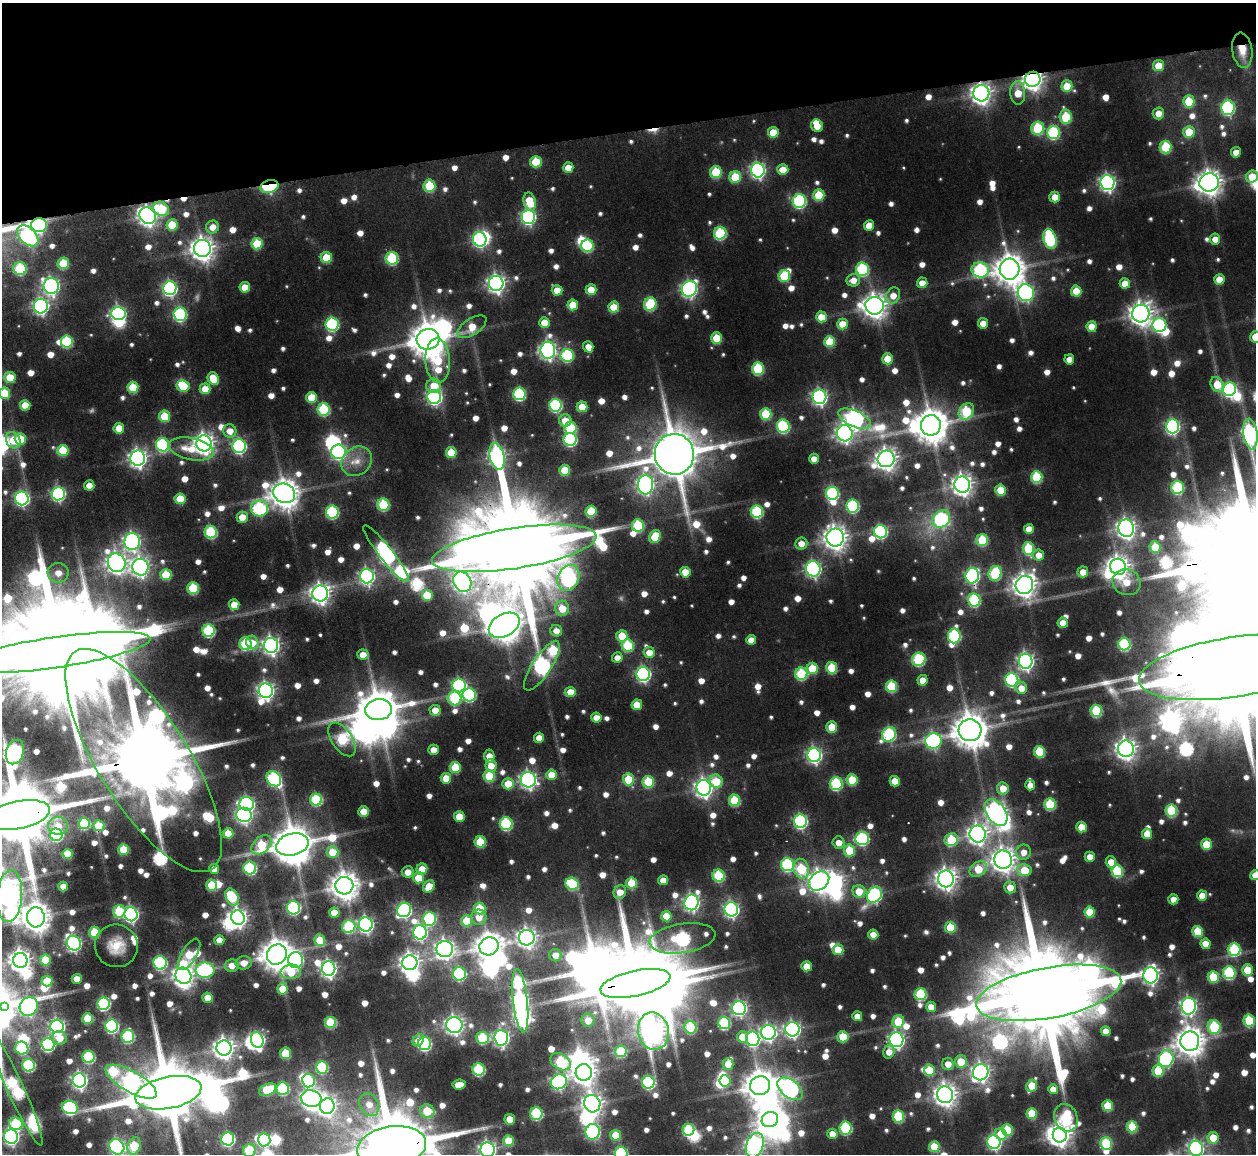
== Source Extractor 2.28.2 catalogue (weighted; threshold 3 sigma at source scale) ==
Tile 3 of 4 x 4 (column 3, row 1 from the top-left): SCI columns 2509-3762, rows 3594-4745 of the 5023 x 5003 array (HDU 1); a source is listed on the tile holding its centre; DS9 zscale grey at full resolution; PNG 1258 x 1156 px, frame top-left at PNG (2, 3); each listed source drawn as its Kron ellipse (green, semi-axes under 4 px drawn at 4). Shown black and unused: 11% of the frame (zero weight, under 2 of 3 exposures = <1% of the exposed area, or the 3 px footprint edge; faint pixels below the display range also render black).
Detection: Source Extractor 2.28.2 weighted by HDU 2 'WHT'; one run over the whole footprint, this tile lists its part. Background 0.115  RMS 0.0093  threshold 0.0418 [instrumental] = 3 sigma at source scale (4.5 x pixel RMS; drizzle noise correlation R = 1.50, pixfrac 1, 0.05/0.05 arcsec/px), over >= 5 px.
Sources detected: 1062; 7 too faint to see at this stretch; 47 inside a brighter object's white glare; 2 cosmic-ray / hot-pixel residue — neither listed nor drawn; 18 inside a brighter listed object's ellipse — not listed separately; of the other 988, all 500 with FLUX_AUTO >= 12.7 (the completeness limit of this list) listed and drawn (488 fainter detections not listed), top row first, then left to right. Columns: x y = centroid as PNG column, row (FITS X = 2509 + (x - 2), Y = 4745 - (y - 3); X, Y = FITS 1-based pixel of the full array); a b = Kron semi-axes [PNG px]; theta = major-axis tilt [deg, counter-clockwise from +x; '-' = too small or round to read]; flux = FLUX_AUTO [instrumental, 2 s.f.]
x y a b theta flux
1242 50 18 10 -82 19
1159 66 5 5 - 23
1033 79 8 7 - 780
1067 86 5 5 - 34
981 93 8 8 - 770
1018 93 12 7 -86 24
1189 101 6 5 - 45
1228 108 7 6 - 180
1158 113 6 5 - 15
1066 117 7 6 - 65
817 126 6 5 - 18
1038 128 6 6 - 80
773 132 5 5 - 29
1053 132 6 6 - 120
1189 132 6 5 - 35
1165 147 6 6 - 73
1236 152 5 5 - 15
536 162 6 6 - 37
568 168 5 5 - 17
783 169 5 5 - 21
758 170 7 7 - 320
716 172 6 6 - 61
735 177 6 6 - 49
1252 177 6 5 - 27
1209 182 10 9 - 1200
1107 183 7 7 - 400
429 186 6 6 - 65
269 187 9 6 16 120
819 195 6 5 - 48
1055 197 5 5 - 23
799 201 7 6 - 150
530 202 9 6 -76 38
161 209 8 6 -34 66
148 216 9 8 - 610
528 217 7 7 - 260
39 225 8 7 - 220
172 225 5 5 - 45
869 225 5 5 - 23
213 227 6 6 - 14
720 233 6 6 - 100
28 236 12 8 -46 250
480 239 7 6 - 250
1050 239 10 6 -74 130
1215 239 5 5 - 13
257 244 6 5 - 47
587 246 6 6 - 87
202 248 8 8 - 1000
326 258 5 5 - 42
392 258 6 6 - 98
63 263 6 5 - 53
20 269 6 6 - 92
862 269 7 6 - 130
1009 269 10 10 - 1900
980 270 8 7 - 160
784 276 6 6 - 54
1219 279 5 5 - 19
853 280 7 6 - 14
496 283 7 7 - 520
922 283 5 5 - 15
1125 283 5 5 - 18
51 286 8 7 - 380
245 287 5 5 - 24
170 288 7 6 - 250
689 289 8 7 - 340
557 290 5 5 - 22
591 290 5 5 - 29
1076 291 5 5 - 28
1026 293 8 8 - 320
893 296 8 6 62 16
650 304 7 6 - 81
573 305 5 5 - 29
41 306 7 7 - 330
875 306 9 8 - 1100
614 307 5 5 - 36
118 313 7 6 - 270
1141 313 9 8 - 1000
180 314 6 6 - 170
821 317 5 5 - 24
544 323 5 5 - 22
983 323 5 5 - 14
332 324 6 6 - 160
842 324 5 5 - 27
1159 325 7 7 - 170
472 327 16 8 33 27
1092 327 5 5 - 23
1255 337 5 5 - 21
717 338 5 5 - 44
428 339 11 10 - 2800
67 341 6 6 - 87
830 342 5 5 - 48
588 347 6 5 - 13
548 350 8 7 - 440
567 355 6 6 - 120
888 359 5 5 - 30
1069 359 5 5 - 13
438 361 22 12 -88 67
758 369 6 6 - 93
10 377 5 5 - 35
213 379 6 5 - 32
1217 384 8 6 -57 28
183 386 6 5 - 43
434 386 7 7 - 26
133 387 5 5 - 48
205 389 5 5 - 29
1230 389 7 6 - 200
5 393 5 5 - 37
519 394 6 6 - 110
312 397 5 5 - 35
434 397 7 7 - 260
819 397 7 7 - 330
25 405 5 5 - 23
555 405 6 6 - 140
582 407 5 5 - 31
324 409 6 6 - 100
966 411 9 7 54 80
766 414 6 6 - 66
164 416 5 5 - 50
855 419 17 8 -24 580
565 421 6 6 - 22
931 425 10 10 - 2500
783 426 7 6 - 130
1172 426 7 6 - 260
119 428 5 5 - 27
570 428 6 6 - 85
230 431 7 6 - 16
845 433 8 8 - 460
1250 434 15 7 -82 420
20 439 6 5 - 31
570 439 6 6 - 150
13 440 8 7 - 24
204 443 8 7 - 750
163 445 7 6 - 150
239 446 7 6 - 210
191 449 23 11 -11 29
63 450 5 5 - 52
338 452 7 7 - 230
451 452 5 5 - 38
674 454 20 19 - 7400
497 456 14 7 -77 460
138 458 7 7 - 520
814 459 5 5 - 13
886 459 8 8 - 850
357 461 16 13 41 19
565 470 5 5 - 37
1037 477 6 5 - 81
962 484 8 8 - 800
89 485 5 5 - 15
646 485 10 7 90 460
1178 487 6 6 - 110
1001 490 5 5 - 34
284 493 11 9 -23 1800
832 493 6 6 - 160
58 494 6 6 - 230
22 498 7 7 - 240
180 499 5 5 - 37
383 505 6 6 - 90
853 506 6 6 - 140
260 508 8 8 - 170
591 511 5 5 - 55
332 512 6 6 - 130
757 512 6 6 - 120
242 517 5 5 - 19
941 519 9 8 - 160
638 525 6 6 - 77
1126 528 9 7 -76 660
1029 529 5 5 - 15
211 532 6 6 - 110
880 532 7 6 - 170
655 537 7 5 65 38
835 537 9 8 - 1100
982 540 6 6 - 69
132 541 8 7 - 410
801 543 6 6 - 15
1155 547 6 5 - 44
514 548 83 20 9 43000
1028 548 6 5 - 76
386 554 35 7 -52 470
1039 555 5 5 - 13
117 563 9 8 - 670
140 567 8 8 - 550
1118 567 8 8 - 970
813 569 8 7 - 300
685 572 5 5 - 25
1083 572 5 5 - 16
58 573 10 9 - 16
995 573 8 6 70 96
166 575 5 5 - 48
367 576 7 7 - 330
972 576 8 7 - 230
568 578 13 10 65 290
462 582 10 8 -60 460
1126 582 14 13 - 23
1024 585 9 8 - 1100
193 588 6 5 - 71
320 593 8 8 - 700
427 595 6 6 - 33
974 600 6 6 - 120
234 605 5 5 - 21
562 608 8 7 - 29
1063 623 5 5 - 18
504 625 16 11 29 2300
209 631 6 6 - 120
556 631 6 5 - 14
622 636 6 5 - 35
954 636 7 6 - 150
751 640 5 5 - 15
252 642 7 6 - 20
246 644 6 6 - 81
1124 644 6 6 - 120
271 645 7 7 - 500
628 646 6 6 - 73
649 652 5 5 - 16
54 653 97 15 8 56000
363 655 5 5 - 15
617 658 5 5 - 13
919 659 7 6 - 110
1026 661 7 7 - 410
542 666 29 9 57 450
1233 667 94 30 9 51000
812 668 6 5 - 40
832 668 6 5 - 62
643 674 7 6 - 250
801 674 6 6 - 92
923 680 5 5 - 15
1012 680 7 6 - 180
459 685 7 6 - 210
892 686 6 5 - 70
1021 688 6 5 - 18
266 691 7 7 - 450
570 692 5 5 - 22
469 695 6 6 - 140
455 698 7 7 - 83
637 705 5 5 - 26
379 710 13 10 6 3600
435 710 5 5 - 16
1096 711 6 6 - 81
596 718 5 5 - 17
832 727 5 5 - 36
970 730 11 11 - 2700
889 734 7 6 - 140
539 738 5 5 - 17
342 739 19 10 -56 86
933 741 8 7 - 230
1126 749 8 7 - 760
434 750 5 5 - 17
15 752 12 8 72 360
1039 752 6 5 - 64
814 755 7 6 - 320
489 756 7 5 86 19
143 761 128 45 -58 22000
491 766 6 5 - 17
455 767 5 5 - 46
551 775 5 5 - 25
489 776 6 5 - 65
446 778 5 5 - 26
274 779 8 6 -51 190
628 779 6 5 - 48
528 780 8 7 - 410
852 780 5 5 - 49
716 781 7 6 - 38
895 781 5 5 - 26
648 782 6 5 - 65
508 784 6 5 - 32
836 784 6 6 - 110
1030 785 5 5 - 13
704 788 8 7 - 560
1003 788 6 6 - 19
316 800 6 6 - 110
735 800 6 5 - 71
247 804 7 6 - 270
1050 804 6 5 - 75
1171 810 6 6 - 85
364 812 5 5 - 29
996 813 15 9 -56 600
18 815 32 13 11 15000
244 815 8 7 - 310
459 816 5 5 - 26
800 821 7 6 - 210
84 823 6 5 - 85
506 824 6 6 - 120
58 826 10 9 - 14
99 826 5 5 - 36
1082 827 5 5 - 26
228 833 5 5 - 29
978 834 8 8 - 700
1147 834 5 5 - 23
56 835 6 6 - 110
862 838 7 6 - 160
951 840 7 6 - 61
480 842 5 5 - 60
839 842 6 6 - 14
292 844 16 11 13 4000
1206 844 5 5 - 32
262 845 11 8 41 68
124 850 5 5 - 50
849 850 6 5 - 47
332 852 6 6 - 26
1023 852 8 7 - 13
68 854 5 5 - 37
1090 857 5 5 - 15
1003 860 9 9 - 1100
1111 862 5 5 - 18
787 865 6 6 - 140
250 868 6 6 - 120
214 869 5 5 - 16
422 869 6 5 - 21
801 869 10 7 -75 75
978 869 9 7 35 34
1024 870 7 6 - 40
1117 871 6 6 - 90
408 872 6 6 - 14
1255 875 5 5 - 20
718 876 6 6 - 88
418 878 5 5 - 33
946 879 8 8 - 830
663 880 5 5 - 15
819 881 11 8 39 840
632 883 5 5 - 50
572 884 7 6 - 78
212 885 5 5 - 51
63 886 5 5 - 14
344 886 9 9 - 1600
429 886 7 5 51 23
1010 887 6 5 - 16
859 891 6 6 - 27
620 892 7 6 - 14
874 895 9 7 55 220
10 896 26 12 86 1200
1202 896 5 5 - 23
232 897 9 6 -64 85
1173 899 5 5 - 15
691 902 8 7 - 400
293 908 6 6 - 160
480 909 6 5 - 46
731 909 7 6 - 310
404 910 7 7 - 250
119 911 6 6 - 67
1090 912 5 5 - 38
334 913 5 5 - 24
131 914 7 6 - 290
666 916 5 5 - 26
36 917 10 9 - 1600
479 917 7 7 - 14
238 918 7 6 - 550
429 919 7 6 - 130
467 921 5 5 - 43
366 924 7 7 - 330
349 927 7 6 - 88
950 927 5 5 - 36
1198 931 5 5 - 51
94 932 5 5 - 56
420 932 7 7 - 260
873 935 5 5 - 15
527 938 8 7 - 640
682 938 33 14 9 230
219 940 5 5 - 16
320 940 6 5 - 37
74 943 7 6 - 330
1205 944 5 5 - 20
116 946 21 21 - 27
489 946 10 9 - 1500
445 949 8 8 - 590
1234 949 7 6 - 110
838 950 5 5 - 30
189 954 17 7 59 53
277 954 10 9 - 2100
555 955 6 6 - 14
20 960 7 7 - 840
45 960 5 5 - 32
296 960 8 7 - 270
160 963 7 6 - 170
244 963 8 6 9 13
410 963 7 7 - 670
232 966 7 6 - 15
806 966 5 5 - 21
329 969 7 6 - 420
205 970 9 7 1 220
1248 970 5 5 - 37
291 972 10 7 3 33
1229 973 6 6 - 130
459 974 6 6 - 130
1151 975 8 7 - 430
183 976 8 7 - 760
1213 977 6 5 - 56
77 979 5 5 - 15
47 981 5 5 - 35
635 983 36 12 12 16000
282 989 6 5 - 25
1049 993 73 25 10 38000
920 994 6 6 - 99
208 998 5 5 - 23
520 1001 32 7 -84 660
104 1004 6 6 - 160
3 1006 4 3 - 160
1189 1006 8 7 - 410
29 1007 10 8 47 270
931 1007 5 5 - 17
739 1008 7 6 - 300
857 1016 5 5 - 14
88 1019 5 5 - 48
588 1020 6 6 - 17
898 1021 6 6 - 47
1249 1021 6 5 - 73
331 1023 6 5 - 69
724 1023 6 6 - 110
454 1025 8 7 - 500
57 1026 7 6 - 330
112 1026 6 6 - 190
690 1027 6 6 - 74
1214 1027 7 6 - 97
792 1029 7 7 - 370
653 1031 19 15 -78 960
1106 1031 5 5 - 14
768 1032 7 7 - 360
128 1036 6 6 - 120
742 1037 5 5 - 19
843 1037 5 5 - 37
59 1038 7 6 - 15
483 1038 6 6 - 77
501 1038 8 7 - 390
753 1039 7 6 - 210
257 1040 8 6 -77 230
418 1040 6 5 - 13
896 1040 7 7 - 360
1190 1041 10 9 - 1600
424 1044 6 6 - 170
48 1045 6 6 - 180
22 1048 7 6 - 78
224 1048 7 7 - 770
621 1051 6 6 - 75
889 1052 7 5 71 14
285 1053 6 5 - 42
89 1057 6 6 - 110
1166 1059 8 7 - 190
560 1062 11 7 -31 82
961 1062 6 6 - 31
728 1064 6 5 - 20
948 1064 6 6 - 15
29 1065 6 6 - 120
322 1067 6 6 - 92
479 1070 6 6 - 110
929 1070 6 5 - 46
1158 1071 6 5 - 44
584 1072 8 8 - 970
981 1072 8 7 - 510
79 1080 7 6 - 400
309 1081 7 6 - 68
725 1081 5 5 - 47
131 1082 29 10 -30 510
559 1082 8 7 - 280
648 1082 6 6 - 150
459 1085 7 5 6 20
760 1086 10 9 - 2000
1032 1086 6 5 - 34
15 1088 63 8 -65 250
283 1089 6 6 - 110
790 1089 14 8 -37 370
1053 1089 5 5 - 15
268 1090 9 5 24 60
168 1093 33 16 11 12000
945 1095 8 8 - 940
311 1099 10 8 -12 680
592 1104 9 8 - 730
369 1105 12 9 -60 16
327 1106 8 7 - 540
1108 1106 5 5 - 45
70 1107 8 6 -12 190
427 1111 7 6 - 44
536 1114 6 6 - 110
1032 1114 5 5 - 47
898 1116 6 6 - 77
1066 1118 14 11 -69 140
510 1119 5 5 - 22
770 1120 8 7 - 780
16 1124 7 6 - 91
1132 1127 5 5 - 55
845 1128 6 6 - 110
688 1130 6 5 - 99
1007 1130 6 5 - 59
593 1132 7 7 - 210
832 1134 5 5 - 14
1001 1134 6 5 - 29
616 1135 5 5 - 34
1060 1135 7 7 - 840
11 1137 7 7 - 370
1213 1138 6 5 - 29
228 1139 6 6 - 190
264 1140 6 6 - 120
508 1141 5 5 - 37
994 1142 7 6 - 230
1106 1143 6 6 - 70
755 1145 13 8 69 570
134 1146 9 6 71 50
117 1147 8 7 - 260
392 1147 35 20 8 17000
934 1147 5 5 - 41
1196 1148 7 7 - 360
249 1150 6 6 - 70
487 1150 7 7 - 490
621 1153 6 6 - 140
Overlapping masked pixels (flux is a lower limit): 15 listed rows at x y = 1242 50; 1033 79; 981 93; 269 187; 148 216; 39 225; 28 236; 514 548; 972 576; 1233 667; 143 761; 18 815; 99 826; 635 983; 392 1147
Isophote crosses this tile's border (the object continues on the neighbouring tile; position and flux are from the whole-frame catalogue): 22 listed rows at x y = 1252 177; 1255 337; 5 393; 1250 434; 54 653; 1233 667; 143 761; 18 815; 1255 875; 10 896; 3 1006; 15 1088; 168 1093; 11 1137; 755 1145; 134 1146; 117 1147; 392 1147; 1196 1148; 249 1150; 487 1150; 621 1153